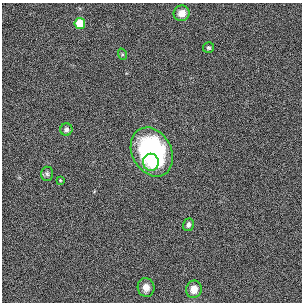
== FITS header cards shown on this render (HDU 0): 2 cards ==
NAXIS1  =                  300
NAXIS2  =                  300

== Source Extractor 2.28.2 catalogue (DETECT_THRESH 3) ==
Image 300 x 300 px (HDU 0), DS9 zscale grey, 1 PNG px = 1 image px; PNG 304 x 304 px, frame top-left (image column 1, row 300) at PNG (2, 3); each listed source drawn as its Kron ellipse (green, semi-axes under 4 px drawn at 4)
Background 2.46e-05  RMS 0.031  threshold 0.0915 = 3 sigma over >= 5 px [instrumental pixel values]
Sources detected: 12; all 12 listed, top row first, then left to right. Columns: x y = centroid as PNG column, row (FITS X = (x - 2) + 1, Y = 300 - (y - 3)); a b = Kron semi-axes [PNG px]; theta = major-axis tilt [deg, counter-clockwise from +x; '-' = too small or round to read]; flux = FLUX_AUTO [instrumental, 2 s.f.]
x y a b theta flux
182 13 8 7 - 21
80 23 5 5 - 80
208 48 5 5 - 3.3
122 54 6 4 -72 2.4
66 130 6 6 - 6.4
152 152 26 19 -62 310
151 162 8 8 - 34
47 174 7 6 - 4.4
60 180 4 3 - 1.9
188 225 6 5 - 7.2
146 288 9 8 - 16
194 289 9 8 - 21